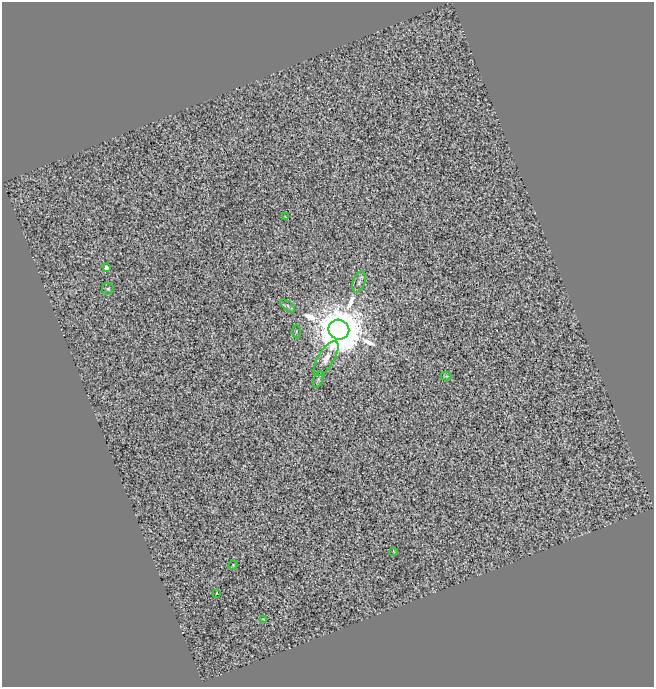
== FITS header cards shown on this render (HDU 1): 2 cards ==
NAXIS1  =                  652
NAXIS2  =                  685

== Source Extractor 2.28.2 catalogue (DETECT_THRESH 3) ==
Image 652 x 685 px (HDU 1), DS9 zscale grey, 1 PNG px = 1 image px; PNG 656 x 689 px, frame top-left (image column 1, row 685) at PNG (2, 2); each listed source drawn as its Kron ellipse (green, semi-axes under 4 px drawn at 4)
Background 0.0798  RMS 0.69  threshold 2.08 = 3 sigma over >= 5 px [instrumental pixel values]
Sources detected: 14; all 14 listed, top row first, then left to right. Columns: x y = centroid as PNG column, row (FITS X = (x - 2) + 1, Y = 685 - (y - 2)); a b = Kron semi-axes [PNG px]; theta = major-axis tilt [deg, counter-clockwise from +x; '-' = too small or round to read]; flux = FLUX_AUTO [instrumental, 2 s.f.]
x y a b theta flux
285 216 3 2 - 37
106 267 4 4 - 260
359 282 11 6 72 180
108 289 6 5 - 110
288 306 8 4 -37 110
339 330 10 10 - 390000
296 331 7 3 90 53
326 358 20 8 59 510
446 376 5 4 - 55
318 380 9 4 71 93
393 551 3 2 - 32
233 565 4 4 - 45
216 593 3 3 - 140
263 619 3 3 - 35